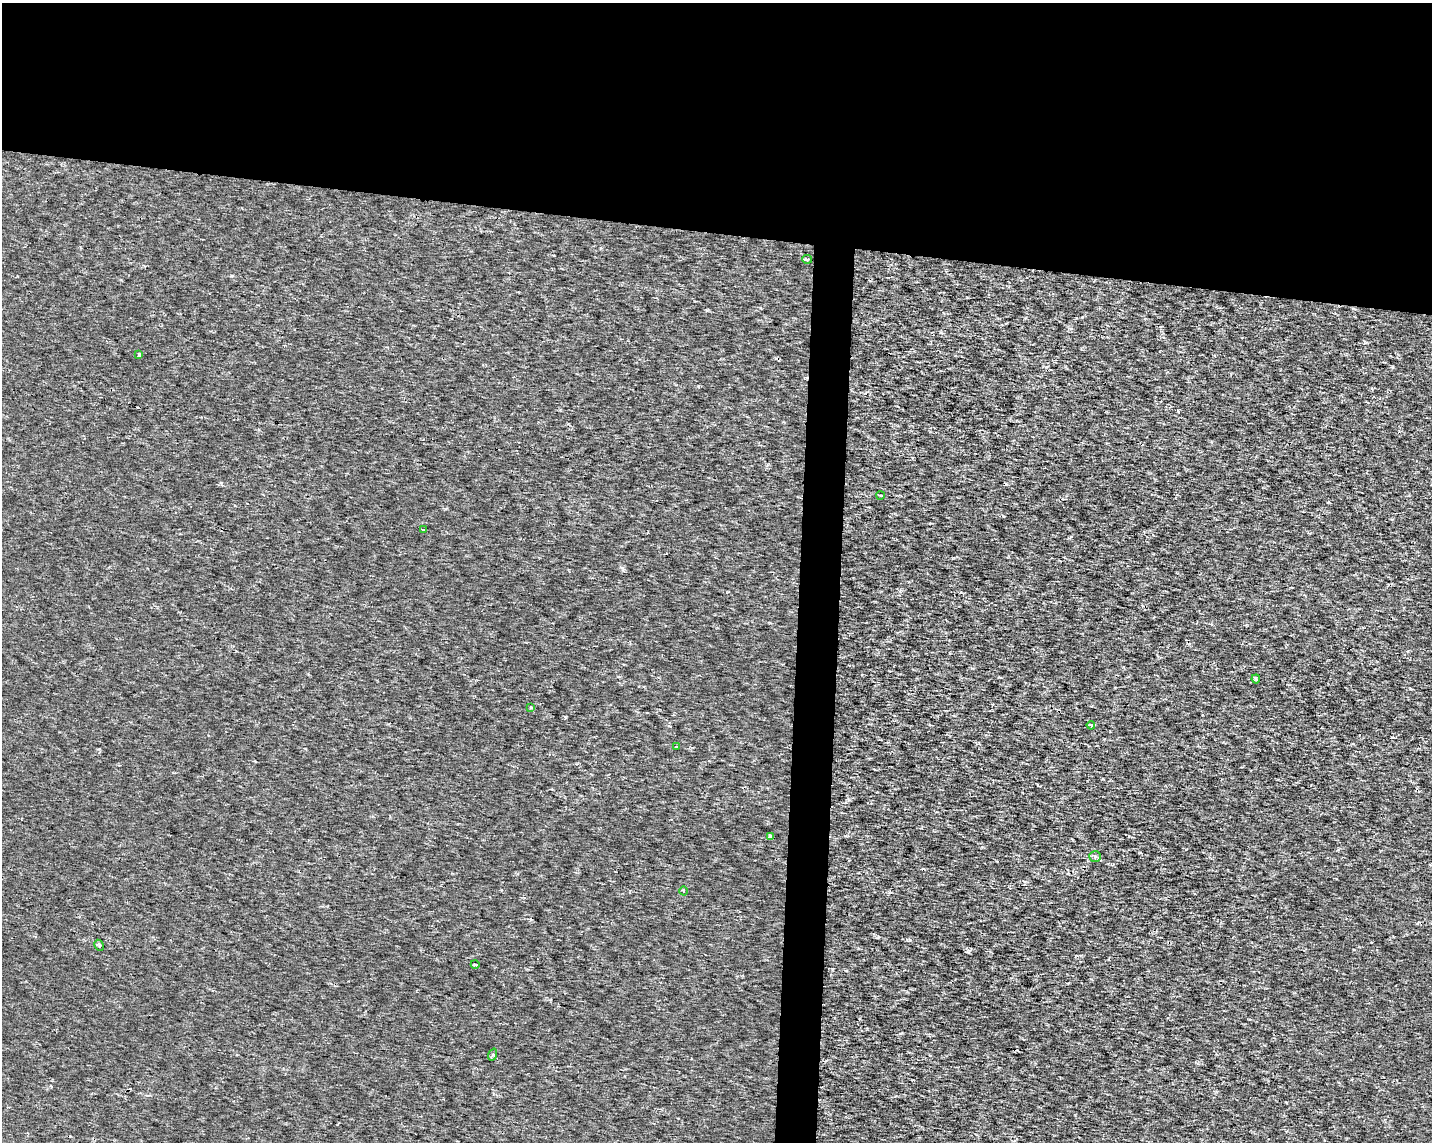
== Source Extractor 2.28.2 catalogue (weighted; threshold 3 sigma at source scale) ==
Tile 2 of 3 x 4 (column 2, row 1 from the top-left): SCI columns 1658-3087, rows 3430-4569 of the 4801 x 4569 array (HDU 1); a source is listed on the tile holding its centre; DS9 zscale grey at full resolution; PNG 1434 x 1144 px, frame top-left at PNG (2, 3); each listed source drawn as its Kron ellipse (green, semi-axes under 4 px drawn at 4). Shown black and unused: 22% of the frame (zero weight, under 2 of 3 exposures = <1% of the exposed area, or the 3 px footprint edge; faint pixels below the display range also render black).
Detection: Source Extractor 2.28.2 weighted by HDU 2 'WHT'; one run over the whole footprint, this tile lists its part. Background 1.43e-04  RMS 0.0016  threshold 0.00703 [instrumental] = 3 sigma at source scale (4.5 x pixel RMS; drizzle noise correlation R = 1.50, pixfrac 1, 0.0396/0.0396 arcsec/px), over >= 5 px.
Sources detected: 15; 1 cosmic-ray / hot-pixel residue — neither listed nor drawn; the other 14 listed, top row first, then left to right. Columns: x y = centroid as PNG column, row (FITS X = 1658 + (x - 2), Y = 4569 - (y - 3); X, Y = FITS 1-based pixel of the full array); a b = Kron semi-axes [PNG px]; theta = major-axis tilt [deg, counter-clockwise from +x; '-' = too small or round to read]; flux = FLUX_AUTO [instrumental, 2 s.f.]
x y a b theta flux
807 259 5 4 - 0.33
139 355 3 3 - 0.39
880 495 4 2 - 0.13
424 530 4 3 - 0.31
1256 679 4 3 - 0.28
531 708 3 3 - 0.4
1091 725 4 3 - 0.42
676 746 4 3 - 0.14
771 836 4 3 - 0.39
1095 856 6 5 - 0.37
683 891 4 3 - 0.18
99 945 6 3 -61 0.24
475 964 4 3 - 0.15
493 1055 6 4 70 0.27
Unlisted compact peaks at least as high as the median listed source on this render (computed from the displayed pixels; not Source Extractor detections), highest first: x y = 910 940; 1392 737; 707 310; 1410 689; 698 386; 565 717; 99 749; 622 568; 221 483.